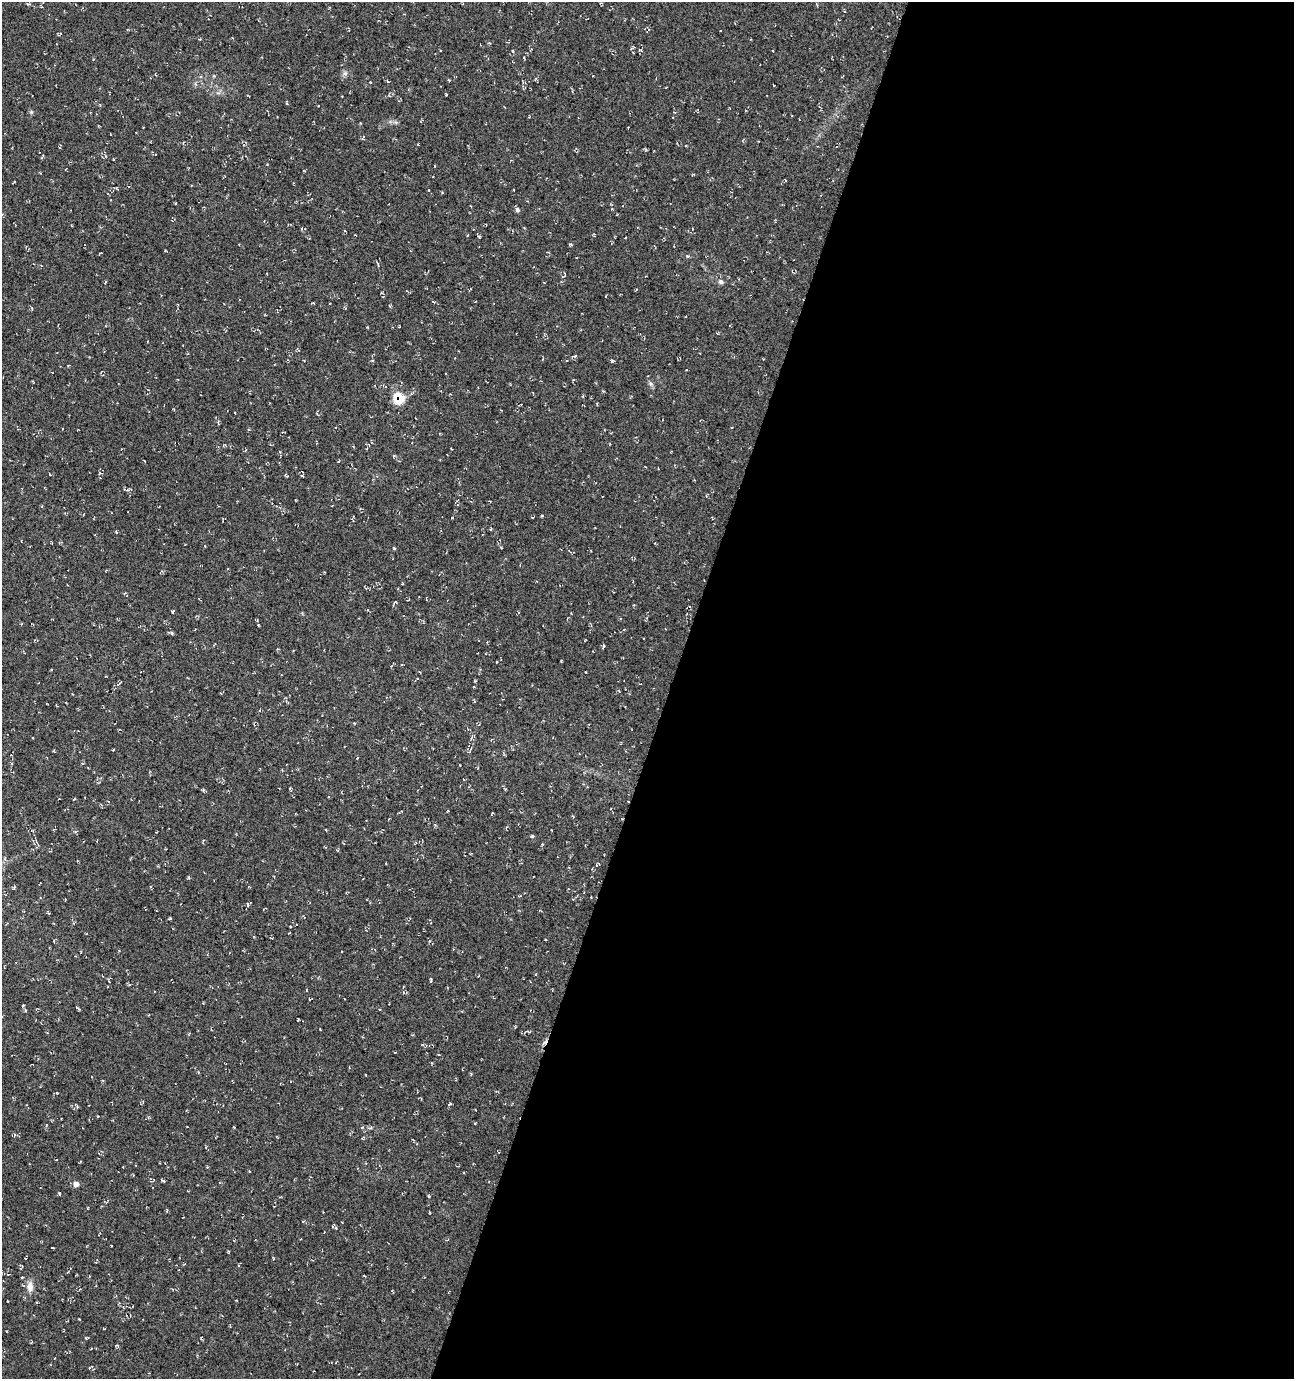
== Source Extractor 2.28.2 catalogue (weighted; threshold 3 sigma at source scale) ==
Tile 12 of 4 x 4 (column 4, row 3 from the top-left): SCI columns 4090-5381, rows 1388-2764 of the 5661 x 5522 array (HDU 1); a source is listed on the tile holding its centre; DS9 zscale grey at full resolution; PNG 1296 x 1381 px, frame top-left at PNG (2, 2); no overlay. Shown black and unused: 48% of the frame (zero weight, under 3 of 4 exposures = <1% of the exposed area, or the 3 px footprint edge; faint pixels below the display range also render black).
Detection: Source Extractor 2.28.2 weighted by HDU 2 'WHT'; one run over the whole footprint, this tile lists its part. Background 0.0177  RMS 0.0061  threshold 0.0274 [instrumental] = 3 sigma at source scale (4.5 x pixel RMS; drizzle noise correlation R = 1.50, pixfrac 1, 0.0396/0.0396 arcsec/px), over >= 5 px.
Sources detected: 114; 4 cosmic-ray / hot-pixel residue — not listed; the other 110 listed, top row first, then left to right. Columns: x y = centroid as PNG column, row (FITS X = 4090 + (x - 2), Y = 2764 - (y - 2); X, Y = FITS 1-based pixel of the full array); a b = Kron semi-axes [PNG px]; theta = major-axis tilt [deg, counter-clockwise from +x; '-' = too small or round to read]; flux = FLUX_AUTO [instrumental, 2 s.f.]
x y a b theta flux
28 4 6 4 -2 0.91
640 50 6 3 -35 0.63
345 74 7 4 -1 1.3
200 77 5 4 - 0.63
370 82 3 2 - 0.42
446 94 4 3 - 0.51
248 96 4 2 - 0.45
31 112 5 5 - 0.8
396 122 6 4 17 1
363 138 7 3 -84 0.6
113 159 3 2 - 0.44
14 182 4 2 - 0.52
116 188 4 3 - 0.61
429 190 3 2 - 0.35
108 194 3 2 - 0.38
517 210 6 5 - 1.3
264 221 3 3 - 0.43
345 231 3 2 - 0.56
479 237 5 4 - 0.74
570 245 5 3 - 0.58
26 247 4 3 - 0.51
165 250 2 2 - 0.51
688 256 6 3 -17 0.64
378 265 6 3 -64 0.74
266 273 3 2 - 0.41
721 282 7 6 - 1.7
544 283 3 2 - 0.39
382 293 4 3 - 0.63
433 302 5 3 - 0.47
399 326 3 2 - 0.41
574 356 7 4 23 0.93
372 360 4 3 - 0.59
612 361 5 4 - 0.75
686 370 3 2 - 0.41
651 384 8 4 -59 1.3
603 391 3 3 - 0.53
583 396 5 3 - 0.5
399 398 7 7 - 23
597 404 4 3 - 0.44
316 443 5 2 - 0.46
393 456 5 3 - 0.52
339 461 4 2 - 0.53
100 473 6 2 -14 0.68
50 474 4 2 - 0.55
286 475 5 3 - 0.56
302 476 4 3 - 0.58
125 489 10 4 -18 1.1
456 501 6 2 42 0.64
532 517 3 2 - 0.42
116 532 4 3 - 0.62
394 548 4 3 - 0.87
396 602 4 3 - 0.52
173 612 4 3 - 0.72
620 619 3 3 - 0.53
171 633 6 3 -19 1
603 646 6 2 78 0.63
391 666 3 3 - 0.38
119 683 7 2 49 0.7
474 701 4 3 - 0.56
33 738 3 2 - 0.34
491 740 4 3 - 0.49
113 750 3 2 - 0.71
357 758 3 3 - 0.4
290 789 5 3 - 0.64
505 789 3 3 - 0.44
203 790 5 4 - 0.76
74 799 3 3 - 0.51
492 813 3 2 - 0.57
573 817 4 3 - 0.49
326 830 4 2 - 0.44
532 836 4 4 - 0.76
5 858 5 4 - 0.73
189 877 5 3 - 0.63
573 899 3 3 - 0.47
170 918 5 3 - 0.54
53 923 4 2 - 0.45
271 938 4 2 - 0.47
536 974 4 2 - 0.4
102 975 3 2 - 0.44
431 981 6 2 84 0.63
23 1005 4 3 - 0.58
79 1009 4 3 - 0.81
25 1010 5 3 - 0.62
103 1080 3 3 - 0.62
57 1093 4 3 - 0.69
449 1104 5 4 - 0.78
76 1106 9 3 -58 0.75
475 1123 4 2 - 0.46
14 1135 5 4 - 0.77
413 1141 8 3 -67 0.57
249 1171 3 2 - 0.46
133 1175 3 3 - 0.44
163 1181 5 3 - 0.77
76 1184 5 5 - 3.6
59 1194 3 3 - 0.85
429 1196 4 3 - 0.62
88 1208 4 2 - 0.44
167 1210 4 3 - 0.64
52 1248 3 2 - 0.33
273 1258 6 3 90 0.54
21 1268 5 2 - 0.6
8 1274 5 3 - 0.45
22 1277 3 2 - 0.55
30 1287 15 8 -88 4.4
392 1291 3 3 - 0.47
8 1301 2 2 - 0.44
79 1319 3 2 - 0.52
104 1329 3 2 - 0.4
86 1337 6 3 8 0.56
91 1349 4 2 - 0.37
Overlapping masked pixels (flux is a lower limit): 2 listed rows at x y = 479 237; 399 398
Unlisted compact peaks at least as high as the median listed source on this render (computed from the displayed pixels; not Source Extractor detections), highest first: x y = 542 516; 367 327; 452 518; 248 904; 513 51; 475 681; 336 1228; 14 888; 354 723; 449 80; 390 306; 267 164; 460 765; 117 1345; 320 1029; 46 1125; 362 1127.